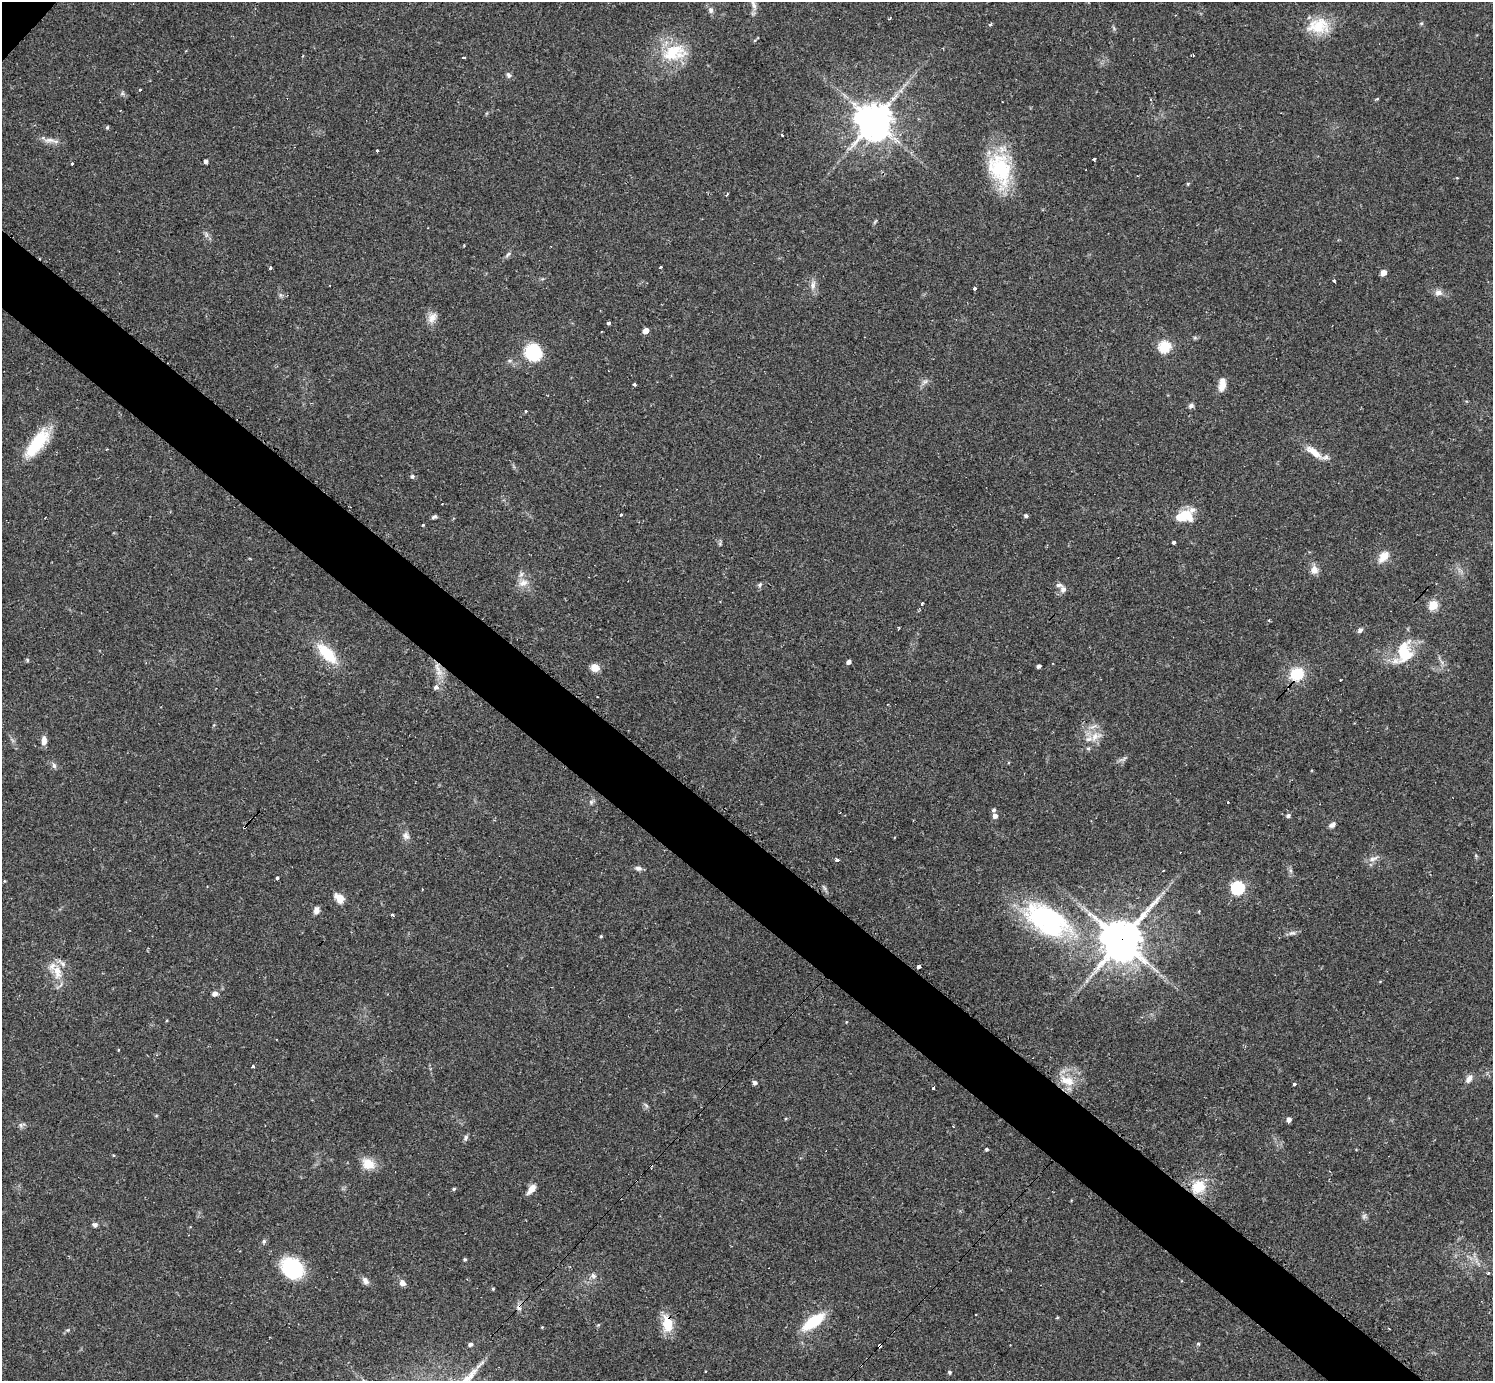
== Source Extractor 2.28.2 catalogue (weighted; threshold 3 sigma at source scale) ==
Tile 6 of 4 x 4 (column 2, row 2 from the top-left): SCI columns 1493-2983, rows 3054-4432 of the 5978 x 5982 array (HDU 1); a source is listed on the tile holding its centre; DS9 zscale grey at full resolution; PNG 1495 x 1383 px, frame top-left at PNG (2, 2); no overlay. Shown black and unused: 5% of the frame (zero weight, under 2 of 3 exposures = <1% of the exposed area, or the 3 px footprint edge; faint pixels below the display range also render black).
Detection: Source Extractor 2.28.2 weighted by HDU 2 'WHT'; one run over the whole footprint, this tile lists its part. Background 0.061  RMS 0.0054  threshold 0.0243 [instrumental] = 3 sigma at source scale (4.5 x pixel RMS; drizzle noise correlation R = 1.50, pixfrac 1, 0.05/0.05 arcsec/px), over >= 5 px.
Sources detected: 148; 7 cosmic-ray / hot-pixel residue — not listed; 5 inside a brighter listed object's ellipse — not listed separately; the other 136 listed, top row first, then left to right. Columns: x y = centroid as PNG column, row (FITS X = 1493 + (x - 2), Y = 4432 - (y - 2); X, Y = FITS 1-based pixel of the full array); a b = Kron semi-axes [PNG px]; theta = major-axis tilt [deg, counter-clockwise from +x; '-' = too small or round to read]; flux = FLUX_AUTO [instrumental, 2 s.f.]
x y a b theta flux
753 4 18 6 -70 2.8
711 10 8 7 - 1.8
890 18 4 2 - 0.58
990 25 4 3 - 1
1319 26 29 19 3 16
674 52 35 21 15 23
1193 55 3 2 - 0.54
464 57 3 3 - 1.1
509 75 8 6 -66 1.4
140 89 3 2 - 1.1
1150 99 3 2 - 0.67
1377 99 4 4 - 0.59
874 121 12 11 - 1100
107 127 6 4 0 0.71
782 135 3 3 - 1.5
50 140 18 6 -1 3.5
377 151 3 3 - 1.2
1095 159 3 3 - 5.1
206 161 4 4 - 1.5
72 164 3 3 - 1.7
1000 169 43 28 -70 38
1188 184 4 4 - 0.61
727 194 4 2 - 0.84
508 254 9 4 54 1.2
661 267 3 3 - 1
270 268 3 3 - 2.3
1383 273 5 4 - 5.9
1334 281 3 3 - 1
813 285 14 7 78 2.9
974 289 3 3 - 4.9
1438 293 11 8 -1 2.7
432 318 15 10 53 4.3
609 323 4 3 - 2.2
646 331 5 4 - 4.6
1195 338 6 4 -18 0.74
1164 347 6 5 - 52
533 352 18 17 - 24
634 384 3 3 - 0.89
1223 386 15 8 64 4.3
1191 406 7 6 - 1.6
526 412 3 3 - 1
37 443 38 14 52 24
106 449 3 2 - 0.67
1314 452 27 9 -37 7.6
412 476 5 5 - 1.2
621 515 3 3 - 1.3
1026 516 4 4 - 1.2
1184 516 21 11 17 16
434 517 6 4 20 1.2
423 525 3 3 - 0.92
1173 543 3 3 - 4.6
1383 557 17 10 50 6
1314 570 10 9 - 3.9
523 583 13 10 27 4.6
760 585 6 5 - 1
1063 589 8 7 - 2.2
922 604 3 3 - 2.6
1433 605 5 5 - 30
899 627 4 3 - 0.55
1360 630 7 5 41 1.4
1405 652 30 20 86 20
327 653 29 13 -46 18
27 660 5 4 - 0.66
849 662 4 4 - 2
1039 666 4 4 - 1.6
437 667 16 7 -67 5.2
595 668 9 8 - 4.7
1297 674 14 12 33 16
436 688 4 4 - 4.9
1096 736 17 10 27 6.1
44 740 11 6 85 3.3
1124 759 9 3 45 1.1
54 766 8 6 -72 1.4
591 802 7 5 -46 1.2
1228 802 3 3 - 0.8
994 810 5 4 - 1.1
995 816 5 5 - 2.5
1288 816 5 4 - 1.5
1332 825 10 6 36 1.7
244 827 4 4 - 1.7
406 836 11 8 -55 2.7
1373 859 16 6 19 2.6
837 860 4 3 - 1.9
638 868 9 6 -5 1.9
277 878 4 3 - 7.8
4 881 5 3 - 0.4
1238 888 6 6 - 82
340 899 11 10 - 5.1
316 910 10 6 78 2.4
1199 911 5 3 - 0.48
392 915 3 3 - 1.4
1047 920 66 36 -30 86
1292 933 10 6 9 1.7
601 936 4 4 - 0.61
1121 940 14 13 - 1500
918 967 4 3 - 2.9
57 972 22 12 -80 8.5
215 994 5 4 - 2.6
846 1022 4 3 - 0.36
118 1050 3 2 - 0.68
252 1066 3 3 - 0.84
1469 1078 12 7 51 3
1067 1080 23 12 -21 9.9
755 1082 5 4 - 1.7
1294 1084 4 3 - 1.6
933 1088 4 3 - 1.5
646 1105 8 3 -45 0.86
1289 1120 5 4 - 2.5
21 1125 9 4 -82 1.2
953 1127 3 2 - 0.36
466 1137 7 5 51 1.3
986 1149 4 4 - 0.82
113 1155 4 3 - 0.47
368 1164 14 11 -30 9.9
1198 1187 15 14 - 14
454 1189 5 4 - 0.79
531 1189 13 6 52 4.1
1364 1216 7 6 - 1.3
95 1225 5 5 - 1.7
264 1241 6 5 - 1.1
465 1259 4 3 - 0.77
293 1268 18 13 -40 54
1488 1273 4 4 - 0.79
593 1276 9 6 -40 1.7
365 1281 10 7 -51 2.4
402 1283 6 6 - 3
493 1289 4 3 - 0.56
975 1315 3 3 - 0.75
1057 1317 4 4 - 0.51
813 1321 18 8 36 29
667 1323 24 12 -82 11
542 1327 4 3 - 0.41
470 1344 5 4 - 1.6
1198 1344 4 4 - 0.79
880 1346 4 3 - 8.9
949 1372 5 5 - 0.87
Overlapping masked pixels (flux is a lower limit): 5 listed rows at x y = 437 667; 244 827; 1121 940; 667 1323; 880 1346
Isophote crosses this tile's border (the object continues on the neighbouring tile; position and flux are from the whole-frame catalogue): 1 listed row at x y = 753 4